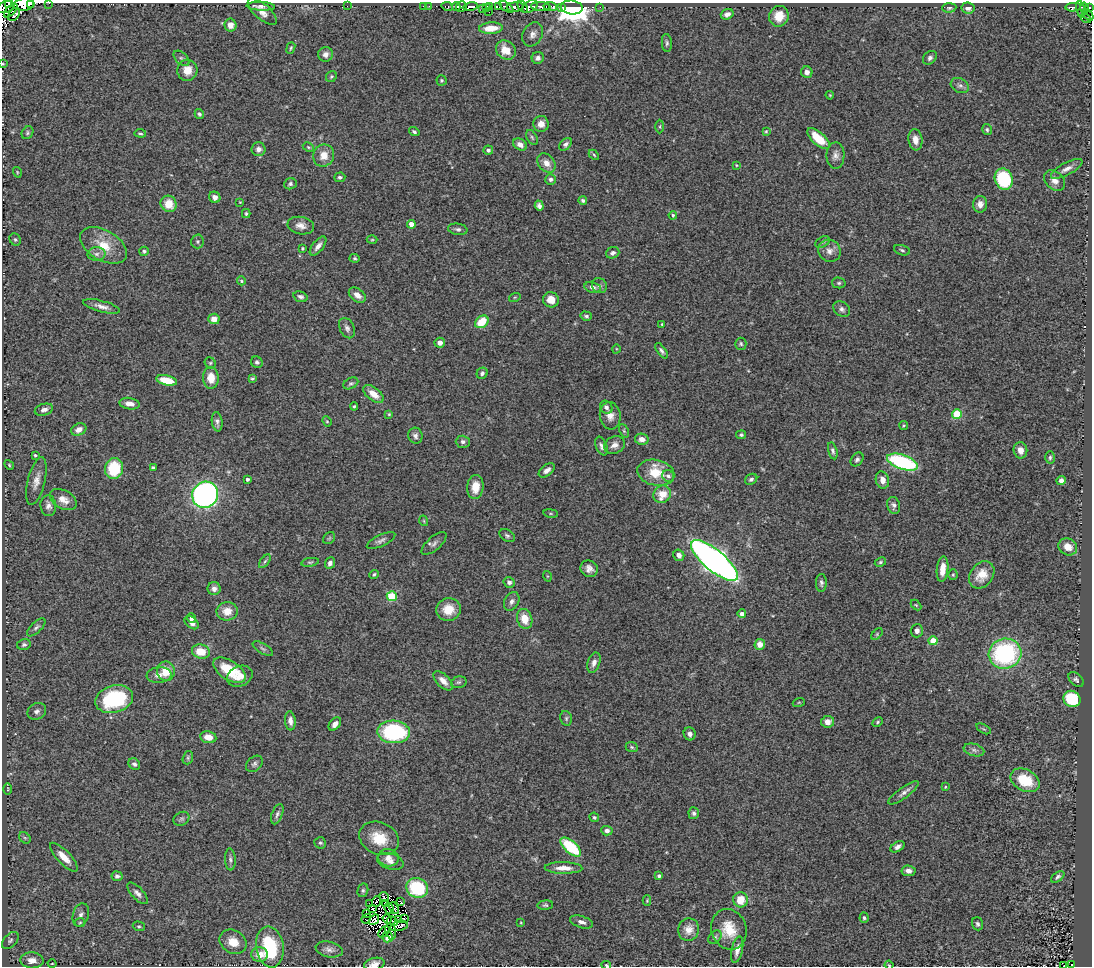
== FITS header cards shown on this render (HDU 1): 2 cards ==
NAXIS1  =                 1090
NAXIS2  =                  964

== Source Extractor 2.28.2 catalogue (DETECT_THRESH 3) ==
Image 1090 x 964 px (HDU 1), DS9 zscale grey, 1 PNG px = 1 image px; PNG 1094 x 968 px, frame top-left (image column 1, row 964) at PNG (2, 3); each listed source drawn as its Kron ellipse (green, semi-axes under 4 px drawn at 4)
Background 0.618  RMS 0.073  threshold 0.219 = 3 sigma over >= 5 px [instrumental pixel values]
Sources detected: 329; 15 with non-positive FLUX_AUTO (blend fragments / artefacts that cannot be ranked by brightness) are neither listed nor drawn; the other 314 listed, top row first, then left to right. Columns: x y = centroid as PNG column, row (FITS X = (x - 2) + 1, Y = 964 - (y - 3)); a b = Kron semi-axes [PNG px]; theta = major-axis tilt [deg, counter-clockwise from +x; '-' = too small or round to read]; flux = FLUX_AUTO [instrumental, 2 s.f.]
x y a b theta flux
31 3 3 2 - 300
49 3 2 2 - 11
8 4 4 2 - 160
24 4 10 6 6 660
261 6 14 4 -3 21
347 6 2 2 - 38
423 6 2 2 - 17
429 6 3 2 - 19
447 6 6 3 -10 50
456 6 4 3 - 290
490 6 3 2 - 100
499 6 3 2 - 70
530 6 8 5 31 770
550 6 7 3 -7 310
5 7 9 5 20 220
461 7 5 5 - 440
470 7 7 3 12 620
486 7 4 3 - 100
506 7 8 3 -38 270
515 7 9 4 6 500
523 7 6 3 -53 280
541 7 10 3 -5 180
562 7 4 2 - 110
572 7 11 7 -7 6500
600 7 3 2 - 6.2
1073 7 8 3 3 88
1089 7 3 3 - 230
483 8 3 2 - 7.2
949 8 7 4 3 10
968 8 7 5 -9 30
1085 8 5 3 - 39
1081 9 9 3 -76 140
11 11 8 3 44 200
262 12 18 7 -41 42
489 12 2 2 - 13
14 14 7 5 49 500
727 14 6 5 - 22
1088 15 7 3 -47 28
779 16 10 9 - 75
1086 18 6 4 -33 130
230 25 6 6 - 44
491 28 12 5 3 98
533 34 12 9 61 30
667 43 9 5 -85 11
291 48 6 3 69 6.8
506 50 10 9 - 70
325 54 7 7 - 22
182 58 9 5 -43 12
538 58 6 6 - 16
930 58 8 6 46 14
3 64 4 4 - 5.3
187 70 10 10 - 58
807 72 6 5 - 24
331 77 6 5 - 9.2
441 80 5 5 - 7.3
960 86 9 7 -28 16
830 95 4 3 - 4.7
199 114 5 4 - 8.4
541 124 8 7 - 33
660 127 7 3 90 7.1
987 130 6 5 - 8.1
766 131 4 3 - 5.2
414 132 5 3 - 9.3
27 133 7 5 58 10
140 133 6 3 -7 6.8
532 137 8 5 -63 9.5
818 139 14 6 -42 110
915 140 10 7 -82 45
520 144 7 5 -30 30
566 144 7 5 44 15
308 147 6 4 -27 6.8
258 149 7 7 - 21
488 150 5 4 - 14
324 155 11 10 - 62
594 155 6 3 -46 6
835 155 13 9 89 29
546 163 11 8 -47 40
736 165 3 3 - 4.3
1067 169 17 6 28 31
17 172 5 3 - 4.5
340 177 6 5 - 11
551 179 5 5 - 15
1004 179 11 9 -71 330
1055 181 12 9 -44 36
290 184 6 5 - 11
215 197 6 5 - 27
583 200 4 3 - 11
240 202 3 2 - 3.5
169 204 8 7 - 81
980 204 8 7 - 34
539 206 5 4 - 16
246 214 4 3 - 7
673 215 4 4 - 8.7
411 224 4 4 - 47
301 226 13 8 -11 35
458 229 10 5 -9 13
15 239 6 5 - 9.4
372 240 5 3 - 5
197 241 7 6 - 10
823 242 8 5 27 9.5
103 245 26 15 -30 120
318 246 11 5 52 25
302 248 3 3 - 7.1
902 250 8 5 -17 11
144 251 5 4 - 8.5
829 251 11 10 - 34
613 253 7 5 21 16
96 254 9 7 1 21
355 258 5 4 - 7.5
241 281 4 3 - 5
839 283 7 5 -12 9.4
599 286 8 7 - 15
592 287 8 5 -12 20
357 295 9 6 -37 36
300 297 7 5 -17 13
515 297 6 4 17 5.5
551 300 8 7 - 56
102 306 19 5 -15 31
842 309 9 7 -37 17
586 316 6 4 -16 10
214 319 6 5 - 38
482 322 7 5 38 120
662 324 3 3 - 5.5
347 328 11 7 -64 19
440 343 5 5 - 27
741 344 6 5 - 8.8
616 349 5 3 - 4.2
661 351 9 4 -54 12
257 362 6 5 - 10
210 363 6 5 - 8
482 373 6 5 - 14
211 378 11 8 -87 69
252 378 4 3 - 6.9
167 380 10 5 -12 120
351 383 8 5 26 10
373 394 12 6 -37 54
129 404 10 5 -10 33
354 406 4 3 - 6.2
606 407 7 6 - 18
44 410 9 5 16 21
389 414 4 4 - 5.7
957 414 5 4 - 250
610 416 14 10 -81 43
327 421 5 4 - 6.3
217 422 10 5 -82 16
904 426 4 4 - 5.2
79 429 8 6 25 26
624 431 7 4 -65 7.7
741 435 5 4 - 8.3
415 436 8 7 - 19
642 439 7 5 -10 33
463 442 7 6 - 16
614 445 11 8 21 34
601 446 10 5 -68 18
1020 450 8 6 -80 35
833 451 9 4 -76 13
35 455 4 3 - 6.8
1050 457 6 4 87 9.2
857 459 7 5 51 12
902 462 16 7 -19 570
9 465 5 4 - 5.7
153 468 4 3 - 9.6
114 469 10 9 - 200
547 470 9 5 38 24
656 473 19 13 -12 120
668 476 6 5 - 14
247 479 3 3 - 12
751 479 6 5 - 14
882 480 8 6 -80 38
1061 480 4 4 - 22
36 481 24 8 76 48
475 487 12 8 85 72
662 494 9 8 - 83
205 495 13 12 - 1600
63 500 14 9 -28 46
894 505 8 6 -76 17
48 506 10 8 -85 22
551 513 7 4 -8 6.5
424 521 5 3 - 4.4
507 536 8 5 -31 11
329 538 7 5 45 7.3
381 540 15 5 25 20
434 543 16 6 41 22
1068 547 9 8 - 60
679 555 6 5 - 26
265 561 8 4 54 8.8
714 561 29 10 -40 3800
310 562 9 4 10 8.4
880 562 6 4 28 7.9
330 563 6 4 67 17
589 569 9 8 - 30
942 569 13 5 84 57
374 574 5 4 - 7.8
953 575 5 4 - 6.6
982 575 15 11 52 74
547 576 5 3 - 4.5
509 582 6 5 - 18
821 583 9 5 -89 15
214 589 6 6 - 21
392 596 5 5 - 240
512 601 10 7 61 21
916 605 6 4 -44 5.9
448 609 12 11 - 88
227 611 10 9 - 62
742 614 4 4 - 21
191 618 5 4 - 19
525 619 10 7 -72 77
192 623 8 5 -42 29
36 627 11 5 44 14
917 631 6 6 - 20
877 634 7 4 47 6.8
933 641 4 4 - 130
760 644 5 5 - 44
24 645 7 5 14 12
263 649 11 5 -32 13
201 652 9 7 -17 99
1005 654 16 15 - 660
594 663 10 6 73 27
229 670 18 9 -32 160
166 671 10 9 - 84
159 675 12 8 7 31
240 676 13 10 24 50
1076 679 9 6 -44 13
443 681 12 6 -44 36
459 682 8 5 15 10
114 699 19 13 15 400
1072 699 9 7 -33 250
799 702 6 4 19 5.4
37 711 10 8 28 20
566 718 7 5 -78 10
290 721 9 5 -85 26
828 722 6 6 - 38
878 722 5 4 - 6.2
335 724 7 5 50 27
984 729 8 3 -30 6.7
394 732 16 11 -3 510
690 734 6 6 - 18
208 737 8 6 -11 55
632 747 6 4 -22 7.3
974 750 10 6 -16 18
188 758 7 5 71 8.6
134 764 6 5 - 14
254 764 9 7 42 14
1025 780 15 10 -26 150
945 787 3 3 - 4.6
8 789 5 3 - 5.2
903 793 18 5 36 24
694 813 6 5 - 15
277 814 11 5 68 14
594 817 5 4 - 8.7
181 819 8 6 30 10
607 831 6 4 -2 20
25 838 6 5 - 9.1
379 838 20 16 -24 130
320 843 6 5 - 9.4
571 847 12 6 -42 250
898 847 8 5 32 16
64 857 19 6 -46 60
388 858 10 8 -12 32
230 859 11 5 -86 15
390 861 13 8 -17 32
563 868 19 5 -1 49
908 871 7 5 -5 22
117 876 5 5 - 14
659 876 3 3 - 9.7
1058 877 7 4 38 11
417 888 11 9 -28 300
363 890 7 5 76 9.6
137 893 13 6 -47 21
384 897 5 2 - 14
740 900 8 7 - 86
377 901 5 2 - 9.7
647 901 5 4 - 5.4
401 902 3 2 - 6.9
369 903 4 2 - 3.1
385 904 3 2 - 5.7
545 905 8 4 6 9.1
389 908 6 3 -59 9.6
394 908 6 3 -62 9.4
372 909 3 2 - 11
366 914 3 2 - 3.3
81 915 12 8 74 24
404 918 3 2 - 2.7
864 918 5 4 - 8.4
366 919 5 4 - 16
387 919 5 2 - 3.6
374 920 6 4 55 15
399 920 2 2 - 7
392 921 6 2 -29 3.8
80 922 5 4 - 6.2
582 922 12 5 -17 22
521 923 4 3 - 3.8
977 924 6 5 - 11
139 926 6 4 -18 7.9
399 926 9 5 13 38
729 929 20 17 -71 130
689 930 11 10 - 54
391 931 8 5 -75 11
384 932 7 3 45 26
388 937 5 5 - 18
715 937 8 5 44 13
10 941 10 6 47 15
233 942 14 11 -32 67
270 947 20 13 -82 280
329 949 14 7 -12 25
737 950 13 5 77 33
260 954 8 7 - 50
32 960 11 8 -2 44
52 964 4 3 - 5.1
374 964 10 6 14 29
606 965 5 3 - 6.5
889 965 4 3 - 5.2
1072 965 2 2 - 54
1064 966 3 2 - 3.9
At the frame edge (FLAGS 8, measured only in part): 11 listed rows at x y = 31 3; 49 3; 8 4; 24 4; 1089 7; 3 64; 374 964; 606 965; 889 965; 1072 965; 1064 966
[15 non-positive-flux detections neither listed nor drawn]